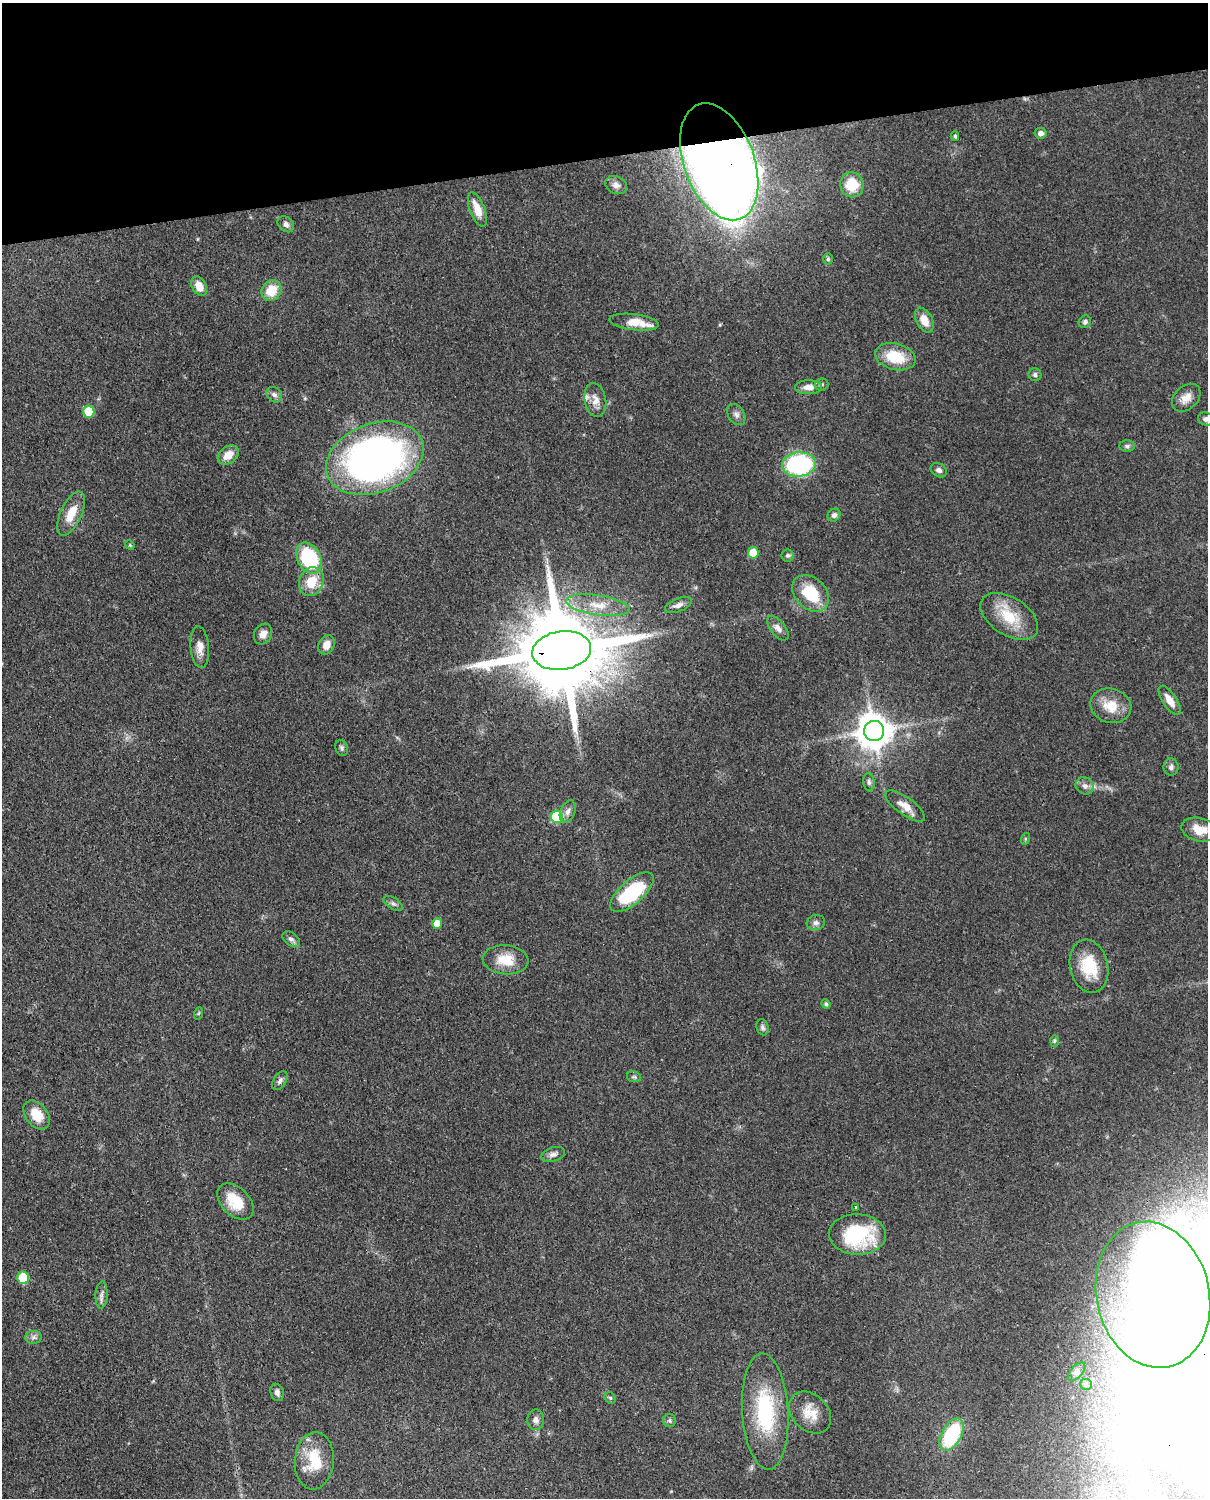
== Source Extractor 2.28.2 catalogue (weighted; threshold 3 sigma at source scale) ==
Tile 3 of 4 x 3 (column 3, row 1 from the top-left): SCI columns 2505-3710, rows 3265-4760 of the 5006 x 4913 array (HDU 1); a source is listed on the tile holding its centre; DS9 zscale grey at full resolution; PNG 1210 x 1500 px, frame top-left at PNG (2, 3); each listed source drawn as its Kron ellipse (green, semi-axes under 4 px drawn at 4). Shown black and unused: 10% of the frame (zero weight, under 3 of 4 exposures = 7% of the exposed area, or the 3 px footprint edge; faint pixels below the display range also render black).
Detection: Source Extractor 2.28.2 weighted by HDU 2 'WHT'; one run over the whole footprint, this tile lists its part. Background 0.0959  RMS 0.004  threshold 0.018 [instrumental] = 3 sigma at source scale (4.5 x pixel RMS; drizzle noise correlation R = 1.50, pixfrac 1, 0.05/0.05 arcsec/px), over >= 5 px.
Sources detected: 103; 14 inside a brighter object's white glare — neither listed nor drawn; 1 inside a brighter listed object's ellipse — not listed separately; the other 88 listed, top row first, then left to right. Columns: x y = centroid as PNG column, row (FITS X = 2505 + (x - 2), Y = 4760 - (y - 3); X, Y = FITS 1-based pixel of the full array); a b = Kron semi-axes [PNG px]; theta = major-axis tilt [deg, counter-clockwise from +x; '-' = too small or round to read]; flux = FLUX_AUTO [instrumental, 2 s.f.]
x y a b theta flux
1041 133 6 5 - 1.7
955 136 5 3 - 0.71
719 162 61 35 -70 640
616 185 11 8 -24 2.1
852 185 12 11 - 10
477 209 18 7 -69 6.3
286 224 9 7 -44 1.6
828 259 5 4 - 0.73
199 286 10 7 -62 5.5
271 290 11 9 52 8.4
924 320 13 8 -62 5.4
634 322 25 8 -7 7.2
1085 322 6 6 - 1
895 357 20 13 -14 14
1035 375 6 6 - 1.1
822 385 7 6 - 0.86
809 387 13 7 1 3.2
274 395 8 7 - 1.6
1186 398 16 11 42 4.3
595 400 17 10 -79 3.8
89 412 6 5 - 12
736 415 11 8 -58 1.8
1206 419 8 6 -17 1.4
1127 446 8 5 -1 1.1
228 455 12 8 39 5.1
375 458 50 34 20 200
799 464 17 12 6 56
939 470 8 6 -33 1.5
71 514 24 10 65 7.9
834 515 7 6 - 1.3
130 545 5 4 - 0.43
753 553 6 5 - 9.4
787 555 6 6 - 0.82
309 558 16 11 -63 35
311 582 15 12 65 9.5
811 593 21 15 -45 16
598 605 32 10 -8 8.7
678 605 14 6 22 2.1
1009 616 32 19 -32 14
778 628 14 7 -51 2.5
263 634 11 8 61 3.1
327 645 10 7 66 3.9
200 647 21 9 -85 3.9
562 651 30 19 8 7800
1170 700 17 7 -56 4.5
1111 706 21 17 -17 9
874 731 10 10 - 940
342 748 8 6 -67 0.99
1171 767 8 7 - 1.4
869 782 9 5 -83 1.2
1085 786 9 8 - 2
905 806 23 9 -36 4.9
568 812 11 7 68 2.1
557 817 6 6 - 31
1199 830 18 11 -14 7.2
1025 839 6 4 72 0.47
632 892 27 12 41 31
393 903 11 5 -33 1.4
816 923 9 7 12 1.6
437 924 5 5 - 6
291 939 10 6 -37 1.5
506 960 23 14 -4 9.1
1089 966 27 19 -77 15
826 1004 5 4 - 0.92
199 1013 6 4 70 0.55
762 1027 8 6 -70 1.1
1054 1041 6 4 88 0.58
634 1077 7 5 -11 0.79
280 1081 10 6 56 1.4
37 1115 16 11 -52 8.3
553 1154 12 7 15 1.8
235 1202 21 14 -45 11
855 1207 3 3 - 0.73
857 1234 28 20 -2 34
23 1278 6 6 - 18
101 1295 13 6 87 1.8
1153 1295 74 56 -77 100
34 1337 8 6 1 1.4
1077 1372 11 6 48 1.4
1086 1384 6 5 - 0.77
277 1392 9 6 -75 1.6
610 1398 6 5 - 0.69
765 1411 58 23 -87 36
810 1413 24 18 -45 7.6
536 1420 10 8 88 2
670 1420 6 6 - 0.9
952 1435 17 10 61 31
314 1461 29 19 85 15
Overlapping masked pixels (flux is a lower limit): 3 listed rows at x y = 719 162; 375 458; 562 651
Isophote crosses this tile's border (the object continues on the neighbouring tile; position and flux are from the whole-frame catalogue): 1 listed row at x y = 1206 419